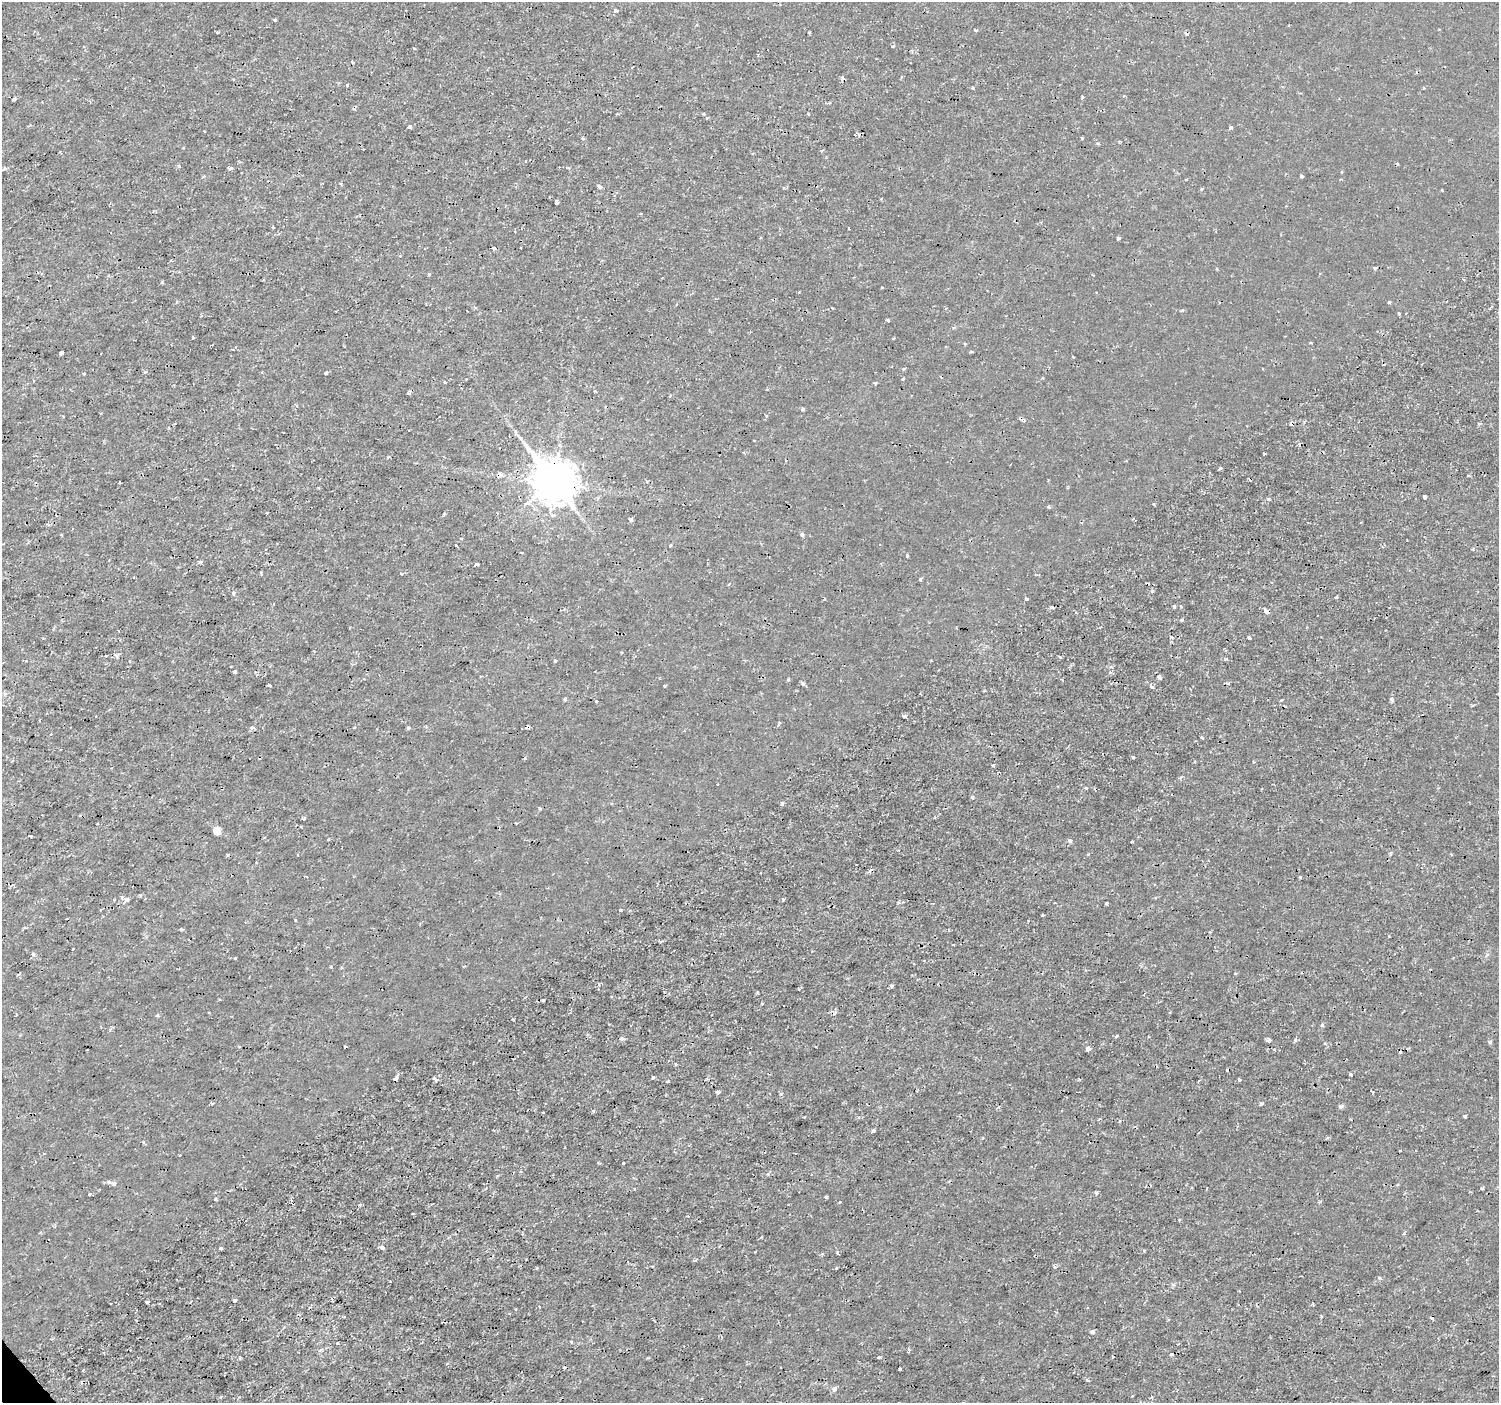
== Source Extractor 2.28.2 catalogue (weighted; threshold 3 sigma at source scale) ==
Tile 7 of 4 x 4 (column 3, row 2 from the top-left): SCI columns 2996-4492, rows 2943-4343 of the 5994 x 5944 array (HDU 1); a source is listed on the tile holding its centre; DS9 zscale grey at full resolution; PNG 1501 x 1405 px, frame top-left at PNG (2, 2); no overlay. Shown black and unused: <1% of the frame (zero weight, under 2 of 3 exposures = <1% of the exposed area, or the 3 px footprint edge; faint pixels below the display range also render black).
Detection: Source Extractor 2.28.2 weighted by HDU 2 'WHT'; one run over the whole footprint, this tile lists its part. Background 3.31e-04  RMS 0.0011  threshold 0.00499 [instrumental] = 3 sigma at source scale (4.5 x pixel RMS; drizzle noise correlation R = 1.50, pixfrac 1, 0.0396/0.0396 arcsec/px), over >= 5 px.
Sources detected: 202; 23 cosmic-ray / hot-pixel residue — not listed; the other 179 listed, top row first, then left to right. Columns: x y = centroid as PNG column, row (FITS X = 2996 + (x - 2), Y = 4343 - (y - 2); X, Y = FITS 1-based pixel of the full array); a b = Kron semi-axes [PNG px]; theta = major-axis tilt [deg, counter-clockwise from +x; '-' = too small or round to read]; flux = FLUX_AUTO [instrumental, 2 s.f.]
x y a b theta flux
616 10 5 3 - 0.24
274 20 3 3 - 0.37
893 46 4 2 - 0.097
352 62 4 3 - 0.14
347 85 3 3 - 0.13
1082 97 3 3 - 0.18
14 99 4 3 - 0.37
409 127 4 3 - 0.2
1231 128 4 3 - 0.49
1082 138 3 3 - 0.13
822 150 4 3 - 0.13
231 168 4 3 - 0.61
4 169 6 4 45 0.17
1301 176 3 3 - 0.25
1186 179 3 3 - 0.14
340 183 5 3 - 0.13
599 187 4 3 - 0.58
1202 189 4 3 - 0.12
556 202 4 3 - 1.3
848 228 3 2 - 0.08
1118 238 4 3 - 0.28
494 248 4 3 - 0.14
399 255 3 3 - 0.11
1375 268 3 3 - 0.18
429 274 3 3 - 0.29
162 282 4 3 - 0.12
883 288 3 2 - 0.14
1389 302 3 3 - 0.19
832 308 3 3 - 0.083
1182 310 4 4 - 0.17
1399 314 3 3 - 0.27
888 320 3 3 - 0.22
893 338 3 2 - 0.13
965 343 4 3 - 0.11
1311 343 4 2 - 0.091
971 351 5 3 - 0.12
61 353 4 3 - 0.52
145 372 4 3 - 0.11
326 373 4 3 - 0.35
903 379 4 3 - 0.16
444 382 3 3 - 0.1
595 391 3 2 - 0.11
803 409 4 3 - 0.22
1265 454 3 2 - 0.11
388 457 5 3 - 0.12
1220 468 4 3 - 0.19
554 482 16 12 -56 310
1425 497 4 3 - 0.53
1268 499 6 3 17 0.13
1154 504 4 2 - 0.089
1048 506 4 3 - 0.15
630 520 4 3 - 0.66
802 534 4 3 - 0.41
61 535 4 2 - 0.091
456 546 3 3 - 0.44
670 546 4 3 - 0.59
907 556 3 3 - 0.19
477 564 3 3 - 0.16
261 573 3 2 - 0.12
401 573 3 3 - 0.24
920 579 3 3 - 0.22
1153 591 5 3 - 0.11
234 593 4 4 - 0.35
1336 597 3 2 - 0.18
1026 598 4 3 - 0.43
1174 606 3 3 - 0.18
1052 607 4 3 - 0.34
1181 607 3 3 - 0.11
1266 611 4 3 - 0.9
1181 620 4 3 - 0.16
1172 637 4 3 - 0.2
1249 638 3 3 - 0.15
117 657 5 4 - 0.19
129 661 3 2 - 0.1
555 661 4 3 - 0.11
1111 667 5 3 - 0.12
235 672 4 3 - 0.95
1159 677 6 3 -43 0.29
803 683 5 4 - 0.26
270 685 4 3 - 0.24
665 686 3 2 - 0.16
1152 687 5 4 - 0.26
985 691 4 3 - 0.1
1282 700 3 2 - 0.15
1392 700 5 4 - 0.22
596 701 3 3 - 0.1
904 716 5 4 - 0.2
779 723 4 4 - 0.15
527 727 4 3 - 0.99
252 728 5 5 - 0.24
354 728 3 2 - 0.13
408 728 4 3 - 0.21
522 729 3 3 - 17
1202 737 3 3 - 0.14
1133 757 3 3 - 0.13
1086 788 3 3 - 0.25
972 797 5 3 - 0.13
782 803 4 3 - 0.28
539 808 6 3 -38 0.13
304 819 4 3 - 0.15
301 827 2 2 - 0.096
217 830 6 5 - 0.94
31 836 3 3 - 0.3
1070 841 3 3 - 0.48
1132 841 3 2 - 0.13
1390 853 4 3 - 0.17
1451 854 3 3 - 0.099
227 855 5 3 - 0.12
869 871 7 4 40 0.23
140 895 4 4 - 0.11
783 899 3 3 - 0.32
126 900 6 3 41 1.4
1107 903 3 2 - 0.17
620 910 3 3 - 0.21
1042 915 3 3 - 0.12
295 920 3 3 - 0.15
181 929 3 3 - 0.13
33 954 3 3 - 0.42
235 958 3 3 - 0.22
330 967 3 2 - 0.17
892 986 4 3 - 0.2
757 992 4 2 - 0.1
543 1000 3 3 - 0.11
158 1015 4 3 - 0.24
1322 1025 4 3 - 0.21
1116 1036 4 3 - 0.17
621 1038 5 4 - 0.3
1296 1039 5 3 - 0.14
1269 1040 4 4 - 0.67
1490 1042 4 3 - 0.26
1325 1043 4 2 - 0.12
1088 1049 4 4 - 0.78
1400 1052 3 3 - 0.17
676 1064 4 3 - 0.096
1350 1074 3 3 - 0.4
653 1077 3 3 - 0.17
396 1078 6 4 59 0.3
435 1079 7 3 -59 0.21
1239 1080 3 3 - 0.21
668 1081 4 2 - 0.098
718 1092 4 3 - 0.45
212 1103 3 3 - 0.31
1261 1103 4 4 - 0.19
1341 1106 6 5 - 0.24
593 1111 4 3 - 0.13
543 1112 3 2 - 0.078
1465 1116 3 3 - 0.16
873 1131 4 3 - 0.5
1327 1138 5 3 - 0.12
143 1142 4 3 - 0.16
598 1163 4 3 - 0.12
109 1182 4 3 - 0.27
114 1183 4 4 - 0.36
1482 1188 4 3 - 0.15
634 1189 3 2 - 0.15
1096 1192 6 3 18 0.14
89 1194 3 3 - 0.22
826 1197 3 3 - 0.27
293 1203 4 3 - 0.22
413 1214 3 2 - 0.1
761 1237 3 2 - 0.15
382 1247 5 4 - 0.39
221 1248 3 3 - 0.26
838 1253 3 2 - 0.17
822 1254 4 3 - 0.13
1054 1267 4 3 - 0.18
234 1300 3 3 - 0.6
148 1302 3 3 - 0.26
539 1306 3 2 - 0.084
1092 1332 4 4 - 0.37
571 1342 3 3 - 0.14
1171 1354 3 3 - 0.18
879 1357 4 3 - 0.24
1113 1357 3 3 - 0.19
900 1369 3 3 - 0.16
83 1370 3 2 - 0.14
1088 1380 5 3 - 0.12
82 1381 5 2 - 0.11
834 1389 6 5 - 0.36
Overlapping masked pixels (flux is a lower limit): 4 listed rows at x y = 554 482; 1266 611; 527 727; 293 1203
Unlisted compact peaks at least as high as the median listed source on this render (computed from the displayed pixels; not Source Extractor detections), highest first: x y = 623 1163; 1300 877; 215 1199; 781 1094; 359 1205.